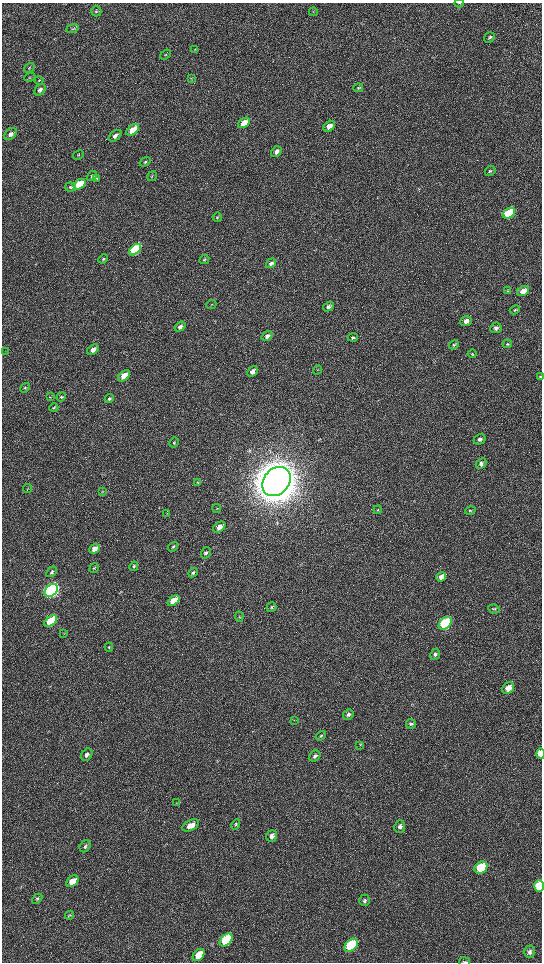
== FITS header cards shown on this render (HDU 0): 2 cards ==
NAXIS1  =                 1080 / length of data axis 1
NAXIS2  =                 1920 / length of data axis 2

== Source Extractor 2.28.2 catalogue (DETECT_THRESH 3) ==
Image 1080 x 1920 px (HDU 0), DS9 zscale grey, zoomed out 1/2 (1 PNG px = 2 x 2 image px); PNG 544 x 964 px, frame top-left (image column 1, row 1919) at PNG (2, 3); each listed source drawn as its Kron ellipse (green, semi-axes under 4 px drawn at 4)
Background 530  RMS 38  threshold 115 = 3 sigma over >= 5 px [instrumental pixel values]
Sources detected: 125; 12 cannot appear on this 1/2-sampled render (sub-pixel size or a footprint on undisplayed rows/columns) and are neither listed nor drawn; the other 113 listed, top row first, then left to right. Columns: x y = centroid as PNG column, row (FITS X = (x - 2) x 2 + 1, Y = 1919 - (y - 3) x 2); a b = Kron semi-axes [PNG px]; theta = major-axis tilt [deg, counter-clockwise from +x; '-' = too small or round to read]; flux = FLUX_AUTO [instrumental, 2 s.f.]
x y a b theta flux
459 3 5 2 - 5.6e+03
96 11 5 5 - 1.4e+04
313 12 4 3 - 6.9e+03
72 29 6 3 20 1.0e+04
489 37 6 4 35 1.3e+04
195 49 4 2 - 5.1e+03
165 55 6 3 37 9.4e+03
29 68 6 3 33 8.5e+03
30 77 6 3 21 7.9e+03
191 78 4 2 - 4.8e+03
39 80 4 2 - 5.5e+03
358 88 5 4 - 1.0e+04
40 90 6 5 - 2.5e+04
244 123 6 4 35 1.1e+05
329 126 6 4 37 6.0e+04
133 130 7 4 39 1.5e+05
10 134 7 5 43 3.4e+04
115 136 7 4 38 2.8e+04
276 152 6 4 50 3.0e+04
78 155 6 3 30 8.3e+03
145 162 6 4 35 1.2e+04
490 171 5 5 - 1.3e+04
92 176 5 4 - 1.4e+04
152 176 5 4 - 1.1e+04
97 178 4 3 - 6.2e+03
79 184 7 4 36 2.6e+05
70 187 6 4 7 1.4e+04
509 213 7 5 34 3.4e+05
217 217 5 4 - 1.0e+04
135 250 7 4 41 8.4e+05
103 259 5 4 - 9.6e+03
204 259 5 3 - 8.2e+03
271 263 5 4 - 2.7e+04
507 291 4 4 - 8.2e+03
523 291 6 4 30 6.3e+04
211 304 5 2 - 6.3e+03
328 307 6 4 33 2.4e+04
515 310 5 3 - 7.9e+03
466 321 5 5 - 4.0e+04
180 327 6 4 37 2.9e+04
496 328 5 5 - 2.2e+04
267 336 6 4 36 2.9e+04
353 338 5 4 - 1.0e+04
507 344 5 3 - 8.3e+03
454 345 5 4 - 9.6e+03
93 350 6 4 35 3.8e+04
5 351 3 2 - 3.1e+03
472 354 4 3 - 7.2e+03
318 370 4 2 - 4.6e+03
252 372 6 4 45 4.5e+04
124 376 7 4 41 1.1e+05
540 376 4 3 - 5.9e+03
25 388 5 4 - 1.2e+04
50 397 3 2 - 4.5e+03
61 397 5 4 - 9.8e+03
109 399 5 4 - 1.2e+04
54 408 4 4 - 9.3e+03
480 439 6 5 - 2.4e+04
174 443 5 4 - 1.0e+04
481 463 6 4 43 2.6e+04
276 482 16 12 49 2.9e+07
198 483 4 3 - 6.5e+03
28 489 4 2 - 4.8e+03
102 491 3 3 - 5.0e+03
217 508 4 3 - 5.7e+03
378 510 4 4 - 7.5e+03
470 511 5 4 - 9.7e+03
167 513 3 2 - 3.8e+03
219 527 7 4 37 6.6e+04
173 547 5 4 - 1.2e+04
95 549 6 4 39 7.2e+04
206 553 6 4 54 2.0e+04
134 566 5 4 - 1.1e+04
94 568 5 3 - 9.7e+03
52 572 6 4 48 1.6e+04
193 573 5 3 - 1.1e+04
441 577 5 4 - 5.7e+04
51 590 7 5 42 3.5e+06
173 601 7 4 38 1.9e+05
271 607 5 5 - 1.5e+04
494 609 6 4 -8 1.1e+04
239 617 5 2 - 6.5e+03
51 621 7 4 40 4.0e+05
445 623 7 5 43 8.4e+05
64 633 3 2 - 4.0e+03
109 647 4 4 - 8.4e+03
435 654 6 4 63 1.8e+04
508 688 6 5 - 7.3e+04
348 714 6 5 - 2.3e+04
294 720 3 2 - 3.8e+03
411 724 5 5 - 1.5e+04
321 736 6 4 35 1.2e+04
360 745 4 3 - 5.6e+03
541 754 5 3 - 1.7e+05
87 755 7 5 53 2.6e+04
315 756 6 5 - 2.1e+04
177 803 4 3 - 5.7e+03
236 824 6 4 63 1.2e+04
191 825 9 5 27 6.3e+04
400 827 6 5 - 2.1e+04
272 836 6 5 - 3.3e+04
85 846 6 5 - 2.2e+04
481 868 7 5 36 3.7e+05
72 881 7 5 41 1.0e+05
539 886 6 5 - 2.2e+05
37 899 6 4 43 1.2e+04
364 900 6 5 - 1.7e+04
69 915 4 4 - 8.2e+03
226 940 7 5 46 4.4e+05
351 945 7 5 45 5.6e+05
529 952 6 5 - 2.2e+04
199 955 7 5 47 1.2e+05
464 962 5 2 - 6.1e+03
At the frame edge (FLAGS 8, measured only in part): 4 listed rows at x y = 459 3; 541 754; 539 886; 464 962
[12 sub-pixel or undisplayed-footprint detections neither listed nor drawn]